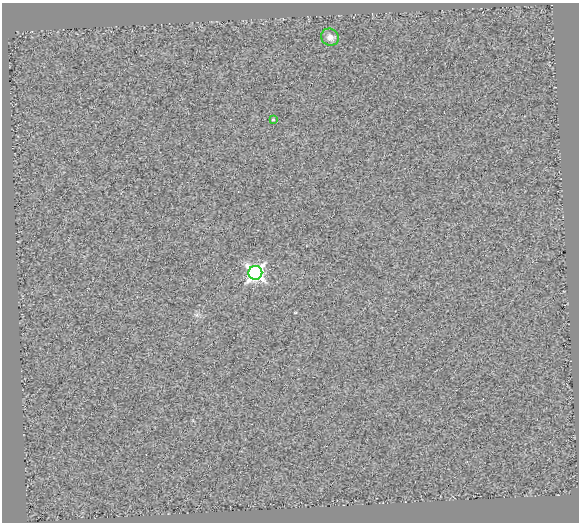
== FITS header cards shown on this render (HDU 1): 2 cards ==
NAXIS1  =                  577
NAXIS2  =                  520

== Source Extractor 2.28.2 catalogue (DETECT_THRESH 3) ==
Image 577 x 520 px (HDU 1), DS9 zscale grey, 1 PNG px = 1 image px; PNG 581 x 524 px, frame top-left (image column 1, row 520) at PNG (2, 3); each listed source drawn as its Kron ellipse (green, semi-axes under 4 px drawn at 4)
Background 1.71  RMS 1.3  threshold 3.76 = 3 sigma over >= 5 px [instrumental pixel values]
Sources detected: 3; all 3 listed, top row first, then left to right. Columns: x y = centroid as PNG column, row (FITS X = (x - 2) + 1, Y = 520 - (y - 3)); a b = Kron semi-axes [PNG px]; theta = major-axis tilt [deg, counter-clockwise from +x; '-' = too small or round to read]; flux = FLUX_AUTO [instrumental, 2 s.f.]
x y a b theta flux
330 37 9 8 - 550
273 119 3 3 - 100
255 273 7 7 - 29000